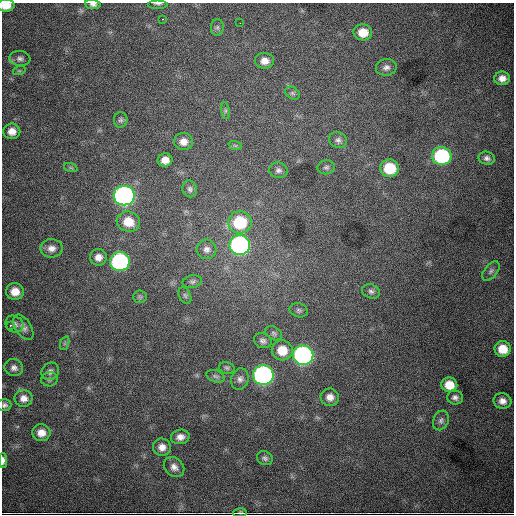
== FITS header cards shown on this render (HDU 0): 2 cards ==
NAXIS1  =                  512
NAXIS2  =                  512

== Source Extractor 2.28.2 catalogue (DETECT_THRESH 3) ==
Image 512 x 512 px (HDU 0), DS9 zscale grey, 1 PNG px = 1 image px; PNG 516 x 516 px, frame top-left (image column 1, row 512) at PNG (2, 3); each listed source drawn as its Kron ellipse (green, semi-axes under 4 px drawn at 4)
Background 5630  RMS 76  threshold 228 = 3 sigma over >= 5 px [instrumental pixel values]
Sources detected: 72; all 72 listed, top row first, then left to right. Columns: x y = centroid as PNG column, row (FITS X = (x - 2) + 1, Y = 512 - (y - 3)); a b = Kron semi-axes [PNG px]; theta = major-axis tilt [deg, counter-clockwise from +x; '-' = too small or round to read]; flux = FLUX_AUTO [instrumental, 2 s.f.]
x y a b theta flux
93 4 8 4 -8 1.7e+04
158 4 10 3 0 1.1e+04
6 5 8 6 1 5.6e+04
163 19 3 2 - 3.4e+03
240 23 2 2 - 2.4e+03
217 27 8 6 88 1.2e+04
363 32 9 8 - 7.9e+04
20 58 10 7 -6 2.1e+04
265 61 9 8 - 4.0e+04
386 67 10 8 7 2.3e+04
19 71 6 4 18 7.8e+03
502 78 8 7 - 3.5e+04
292 93 8 6 -35 1.2e+04
225 111 8 4 -82 9.6e+03
121 120 8 7 - 1.3e+04
12 131 8 8 - 4.4e+04
338 140 9 7 -20 1.9e+04
183 142 9 8 - 3.8e+04
235 145 7 4 -19 9.0e+03
442 156 10 9 - 5.5e+05
487 158 8 6 -14 1.8e+04
165 160 7 6 - 4.2e+04
326 167 9 7 6 1.5e+04
71 168 7 4 -19 8.7e+03
390 168 9 8 - 1.9e+05
278 170 9 8 - 1.9e+04
190 189 8 7 - 1.6e+04
124 196 10 10 - 2.2e+06
128 222 12 10 -19 9.3e+04
240 222 12 11 - 2.8e+05
240 245 10 10 - 1.4e+06
51 248 11 9 0 3.6e+04
206 249 10 9 - 2.6e+04
98 257 8 8 - 3.5e+04
120 262 10 9 - 9.5e+05
491 271 11 6 50 1.7e+04
192 282 10 6 12 1.3e+04
371 291 9 6 -23 1.7e+04
15 292 9 8 - 6.2e+04
185 295 9 5 -63 1.1e+04
140 297 7 6 - 1.1e+04
299 310 9 7 -15 1.4e+04
14 324 9 8 - 1.6e+04
10 325 3 2 - 4.2e+03
23 327 14 8 -58 2.6e+04
274 333 9 6 -32 1.3e+04
263 341 9 7 -22 1.8e+04
65 343 7 4 71 8.4e+03
503 349 8 8 - 8.3e+04
282 350 10 10 - 9.2e+04
303 355 10 9 - 1.8e+06
14 368 9 8 - 2.2e+04
227 368 8 5 -15 1.1e+04
50 371 9 8 - 2.0e+04
263 375 10 10 - 1.8e+06
215 376 9 6 -19 1.3e+04
49 379 8 7 - 1.3e+04
240 379 11 8 75 2.3e+04
449 385 8 7 - 7.9e+04
330 397 9 8 - 3.6e+04
455 397 8 7 - 1.8e+04
24 398 9 8 - 3.5e+04
502 401 9 7 -16 3.2e+04
4 405 7 6 - 1.4e+04
441 420 10 7 67 1.8e+04
41 433 9 8 - 4.8e+04
180 437 9 7 9 3.4e+04
162 447 9 8 - 3.8e+04
265 458 8 6 -28 1.5e+04
3 460 7 4 89 1.9e+04
174 467 11 9 -40 3.0e+04
240 513 7 3 1 1.1e+04
At the frame edge (FLAGS 8, measured only in part): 6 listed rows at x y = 93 4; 158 4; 6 5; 4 405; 3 460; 240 513